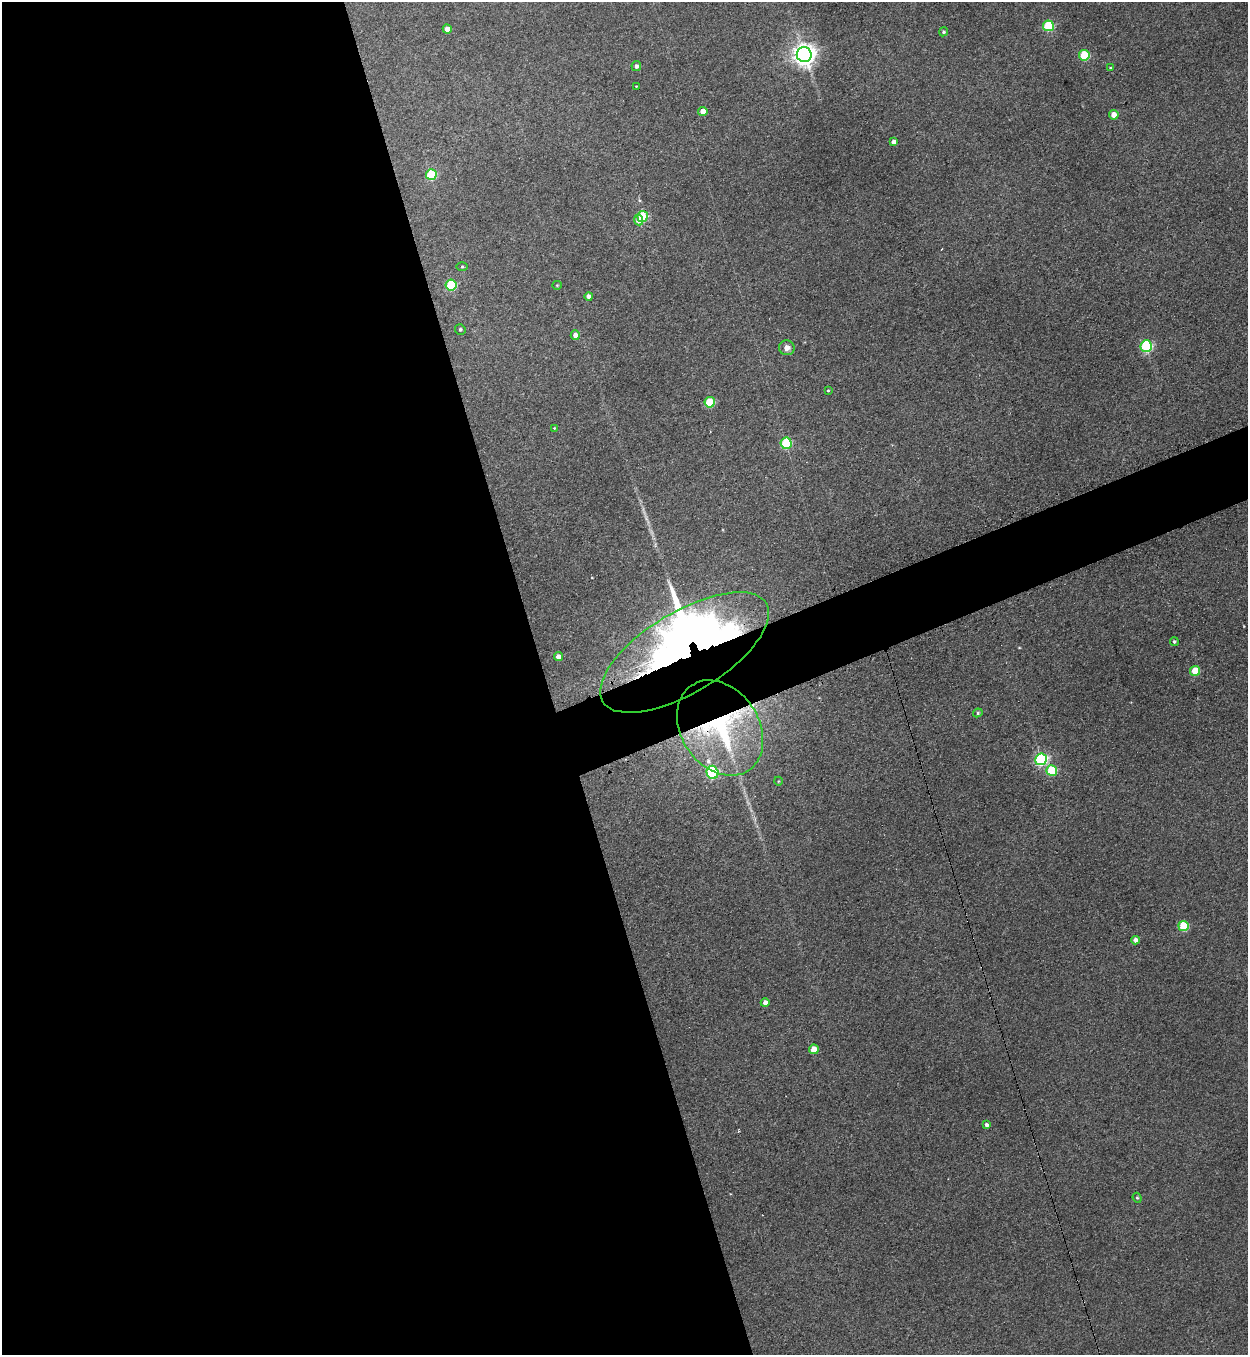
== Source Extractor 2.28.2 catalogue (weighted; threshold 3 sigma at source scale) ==
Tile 9 of 4 x 4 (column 1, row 3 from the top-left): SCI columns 281-1526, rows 1375-2727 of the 5416 x 5455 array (HDU 1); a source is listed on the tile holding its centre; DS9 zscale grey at full resolution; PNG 1250 x 1357 px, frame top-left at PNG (2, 2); each listed source drawn as its Kron ellipse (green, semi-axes under 4 px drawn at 4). Shown black and unused: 47% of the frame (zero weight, under 3 of 4 exposures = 3% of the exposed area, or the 3 px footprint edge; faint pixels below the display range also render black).
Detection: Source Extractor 2.28.2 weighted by HDU 2 'WHT'; one run over the whole footprint, this tile lists its part. Background 0.189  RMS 0.0084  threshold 0.0377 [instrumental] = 3 sigma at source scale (4.5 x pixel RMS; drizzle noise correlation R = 1.50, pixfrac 1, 0.05/0.05 arcsec/px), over >= 5 px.
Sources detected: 47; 2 inside a brighter object's white glare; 1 cosmic-ray / hot-pixel residue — neither listed nor drawn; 2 inside a brighter listed object's ellipse — not listed separately; the other 42 listed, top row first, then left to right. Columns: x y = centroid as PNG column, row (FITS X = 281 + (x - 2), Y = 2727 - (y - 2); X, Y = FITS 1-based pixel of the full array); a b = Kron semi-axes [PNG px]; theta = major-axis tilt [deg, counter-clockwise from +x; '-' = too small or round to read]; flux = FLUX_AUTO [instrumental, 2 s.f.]
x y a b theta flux
1048 26 5 5 - 52
447 29 4 4 - 6.2
943 32 5 4 - 1.3
804 55 7 7 - 650
1084 55 5 5 - 42
636 66 5 5 - 2.5
1110 68 4 2 - 0.57
636 86 3 2 - 0.56
703 111 4 4 - 9.3
1114 115 4 4 - 7.9
894 142 4 4 - 4.5
431 175 5 5 - 45
643 217 5 5 - 38
638 220 5 4 - 7.3
462 267 5 3 - 0.93
451 285 5 5 - 54
557 285 5 4 - 0.83
589 296 4 4 - 3.6
460 329 5 5 - 1.5
575 335 4 4 - 5.9
1146 346 6 5 - 86
787 348 8 7 - 4.8
828 391 3 3 - 0.74
710 402 5 5 - 37
554 428 3 3 - 0.75
786 443 6 5 - 50
1174 641 4 4 - 1.3
684 652 95 40 31 680
558 657 4 4 - 6.8
1195 671 5 5 - 29
978 713 5 4 - 1.1
720 728 51 39 -56 140
1041 759 6 6 - 120
1052 771 5 5 - 45
712 772 7 6 - 86
778 781 4 3 - 0.63
1183 926 5 5 - 47
1136 940 4 4 - 3.6
765 1003 4 4 - 5.2
814 1049 5 4 - 12
987 1125 4 4 - 2.3
1137 1198 5 4 - 1.1
Overlapping masked pixels (flux is a lower limit): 2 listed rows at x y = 684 652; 720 728